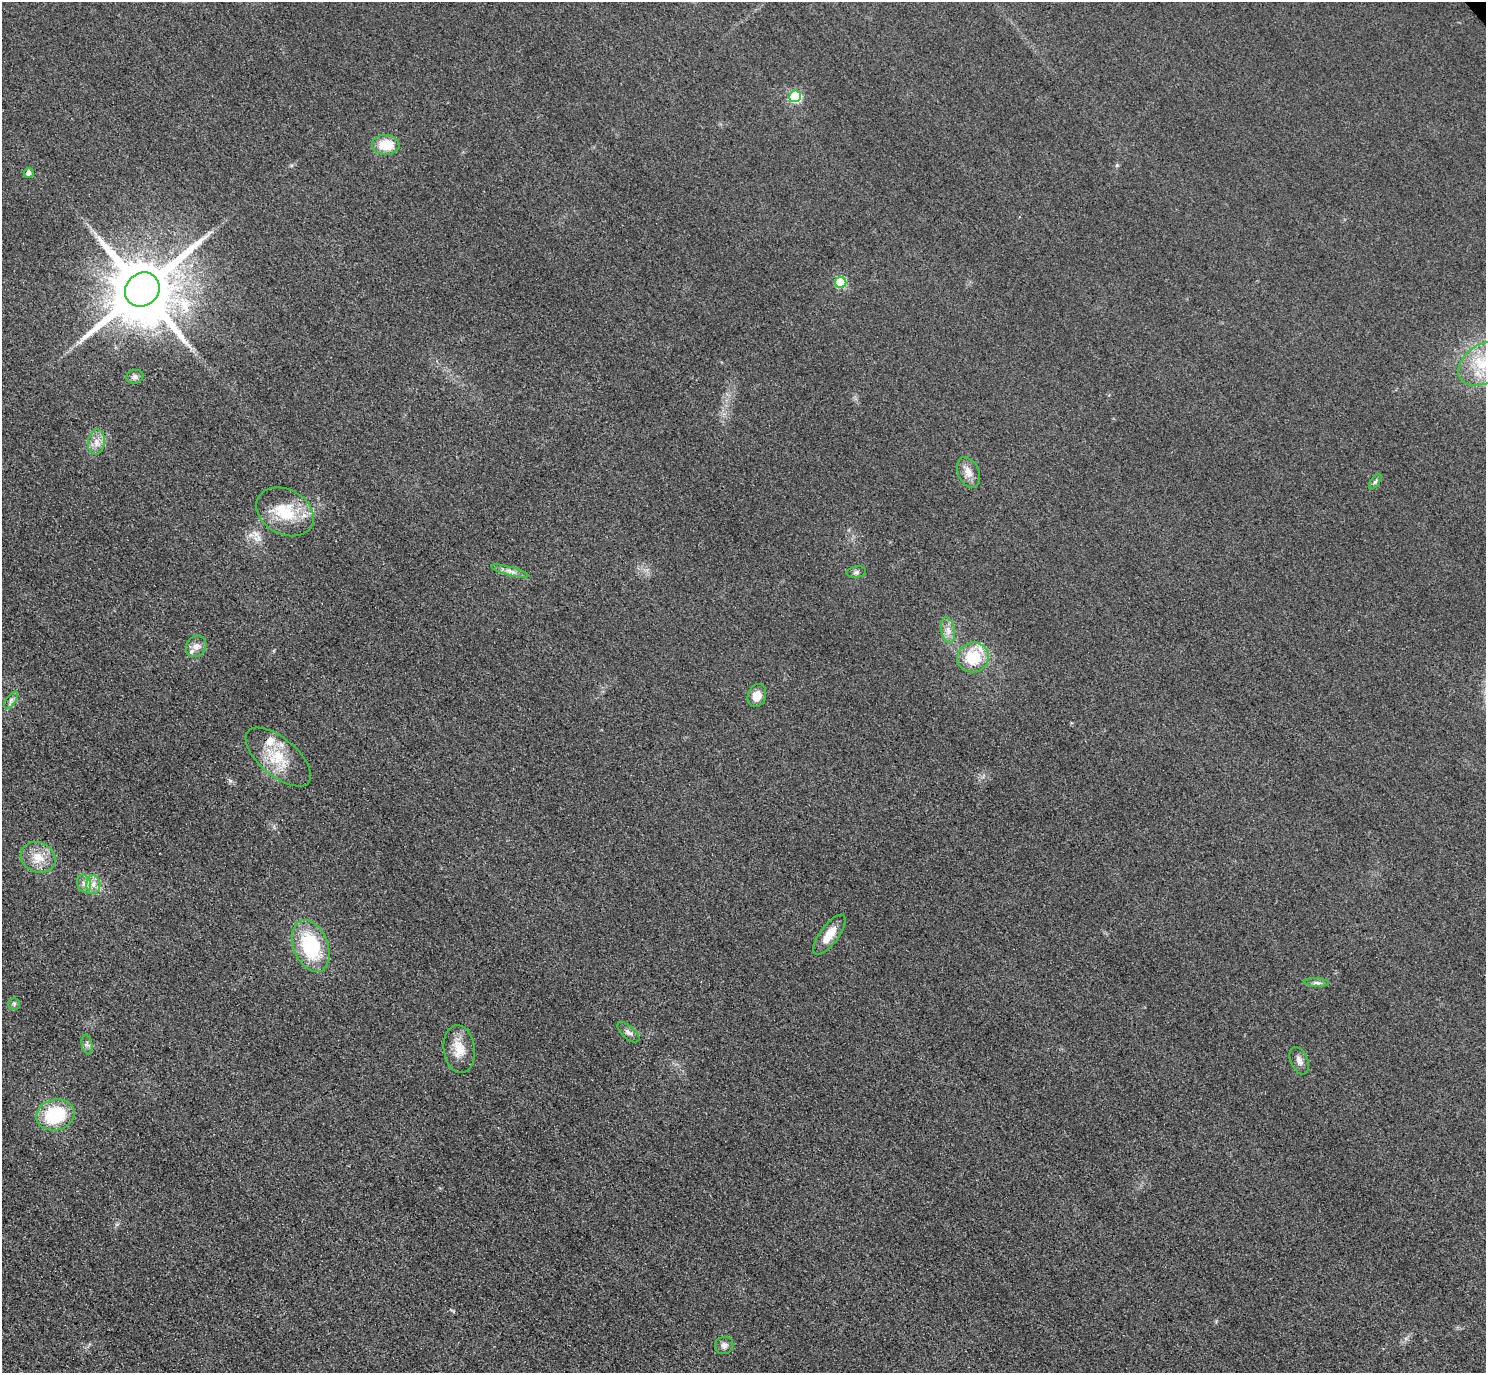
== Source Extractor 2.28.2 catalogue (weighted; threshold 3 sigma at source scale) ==
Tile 7 of 4 x 4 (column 3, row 2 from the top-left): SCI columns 2999-4482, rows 3069-4439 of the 5997 x 5994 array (HDU 1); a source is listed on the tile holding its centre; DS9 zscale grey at full resolution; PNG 1488 x 1375 px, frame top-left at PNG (2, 2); each listed source drawn as its Kron ellipse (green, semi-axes under 4 px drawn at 4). Shown black and unused: <1% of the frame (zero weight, under 3 of 4 exposures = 3% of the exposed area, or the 3 px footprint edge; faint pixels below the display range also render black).
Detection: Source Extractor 2.28.2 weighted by HDU 2 'WHT'; one run over the whole footprint, this tile lists its part. Background 0.0464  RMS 0.017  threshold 0.0787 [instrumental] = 3 sigma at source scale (4.5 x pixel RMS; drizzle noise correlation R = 1.50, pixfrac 1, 0.05/0.05 arcsec/px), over >= 5 px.
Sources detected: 34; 2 inside a brighter listed object's ellipse — not listed separately; the other 32 listed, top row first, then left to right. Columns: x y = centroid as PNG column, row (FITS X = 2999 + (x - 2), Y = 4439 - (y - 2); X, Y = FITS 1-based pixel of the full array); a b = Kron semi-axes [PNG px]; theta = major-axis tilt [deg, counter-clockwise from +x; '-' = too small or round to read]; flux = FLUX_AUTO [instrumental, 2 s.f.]
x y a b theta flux
795 96 6 6 - 160
386 145 14 10 -2 42
29 173 5 5 - 8.8
841 282 5 5 - 93
142 290 18 16 41 19000
1484 363 28 19 32 75
135 377 9 6 13 6.2
96 442 12 8 82 14
968 472 16 10 -66 16
1375 482 9 4 55 4
285 512 30 22 -28 70
510 571 19 4 -15 10
856 572 10 6 8 4.9
948 630 13 6 -80 11
196 646 11 9 56 12
973 657 16 15 - 72
757 696 12 9 68 18
11 700 10 5 55 5.8
278 757 40 18 -40 66
38 857 18 15 -25 32
84 884 9 6 -74 8.6
93 884 9 7 89 11
829 935 24 9 53 29
311 946 27 17 -69 120
1316 983 12 4 -3 5.4
14 1004 6 6 - 3.1
628 1032 13 6 -41 7.1
87 1044 10 5 -80 5.6
459 1049 24 15 -83 32
1299 1061 14 8 -67 9.7
55 1115 19 15 15 100
724 1345 9 8 - 8.4
Isophote crosses this tile's border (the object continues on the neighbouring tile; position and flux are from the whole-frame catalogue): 1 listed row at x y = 1484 363